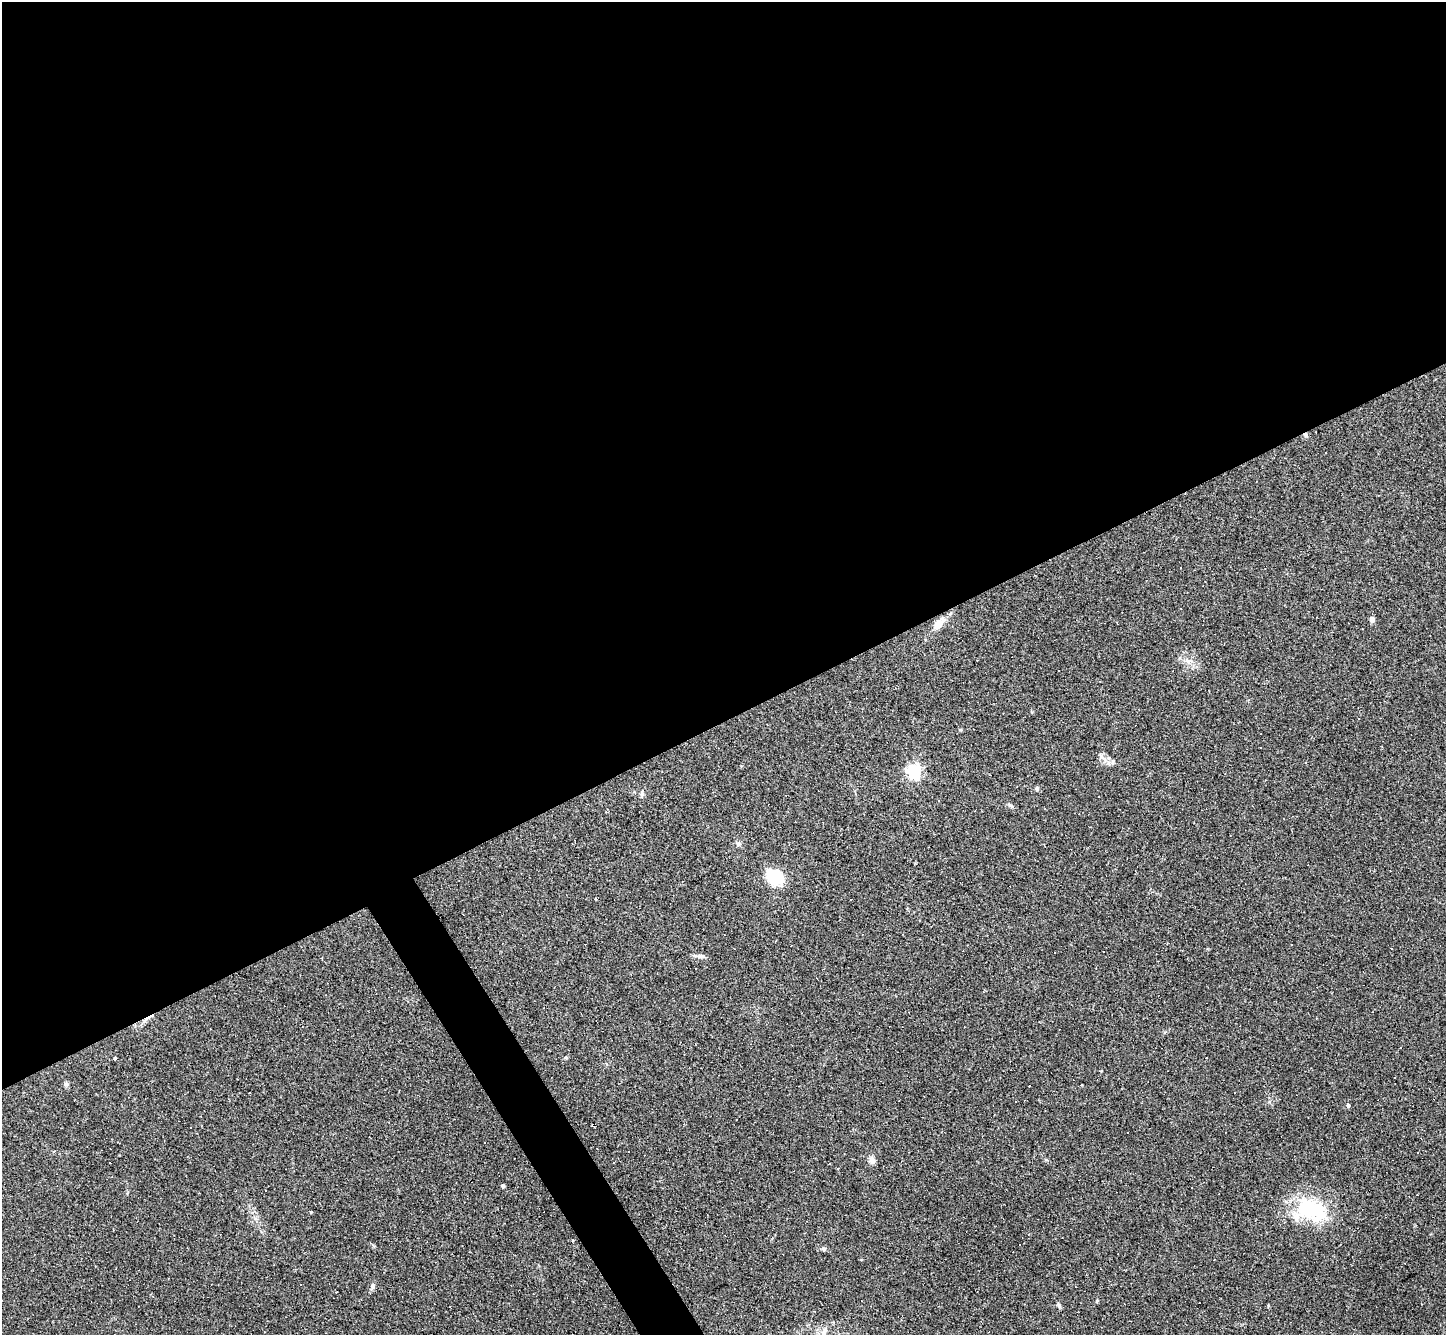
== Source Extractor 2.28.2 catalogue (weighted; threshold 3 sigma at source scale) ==
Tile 2 of 4 x 4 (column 2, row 1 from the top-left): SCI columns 1445-2888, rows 4147-5479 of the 5775 x 5766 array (HDU 1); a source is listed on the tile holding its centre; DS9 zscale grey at full resolution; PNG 1448 x 1337 px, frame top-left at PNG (2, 2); no overlay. Shown black and unused: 56% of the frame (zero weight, under 2 of 3 exposures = <1% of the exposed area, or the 3 px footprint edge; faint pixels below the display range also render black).
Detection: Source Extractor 2.28.2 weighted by HDU 2 'WHT'; one run over the whole footprint, this tile lists its part. Background 0.112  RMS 0.0072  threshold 0.0323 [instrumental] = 3 sigma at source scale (4.5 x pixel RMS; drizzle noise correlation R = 1.50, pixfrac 1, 0.05/0.05 arcsec/px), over >= 5 px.
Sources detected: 50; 20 cosmic-ray / hot-pixel residue — not listed; the other 30 listed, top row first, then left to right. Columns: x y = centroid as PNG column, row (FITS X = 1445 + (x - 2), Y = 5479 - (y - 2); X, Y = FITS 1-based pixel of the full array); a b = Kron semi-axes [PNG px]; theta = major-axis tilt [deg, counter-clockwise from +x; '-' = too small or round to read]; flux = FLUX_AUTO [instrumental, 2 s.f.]
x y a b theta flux
1306 435 6 5 - 1.7
1372 619 5 4 - 4.8
939 624 18 9 48 7.7
1188 661 11 5 -12 3
1100 681 3 2 - 0.76
1358 719 3 2 - 0.48
1102 757 9 3 -45 1.7
1108 762 7 4 -71 1.8
914 771 6 6 - 140
1037 788 7 5 -49 1.2
642 793 8 5 83 1.5
1010 805 9 5 -13 1.5
738 844 7 6 - 1.6
775 877 16 11 -30 36
700 956 12 5 -4 2.6
115 1058 3 3 - 1.2
66 1084 6 6 - 1.4
249 1093 2 2 - 0.43
1348 1105 4 4 - 2.2
594 1125 4 3 - 1.6
1128 1133 2 2 - 0.61
872 1160 10 8 -80 3
829 1164 3 2 - 0.45
503 1186 4 3 - 1.9
1311 1209 47 26 -23 48
824 1249 7 5 0 1.4
373 1286 9 6 84 1.9
1097 1301 5 4 - 0.71
1059 1305 7 5 -51 1.4
824 1331 14 8 66 4.9
Overlapping masked pixels (flux is a lower limit): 2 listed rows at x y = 1306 435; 594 1125